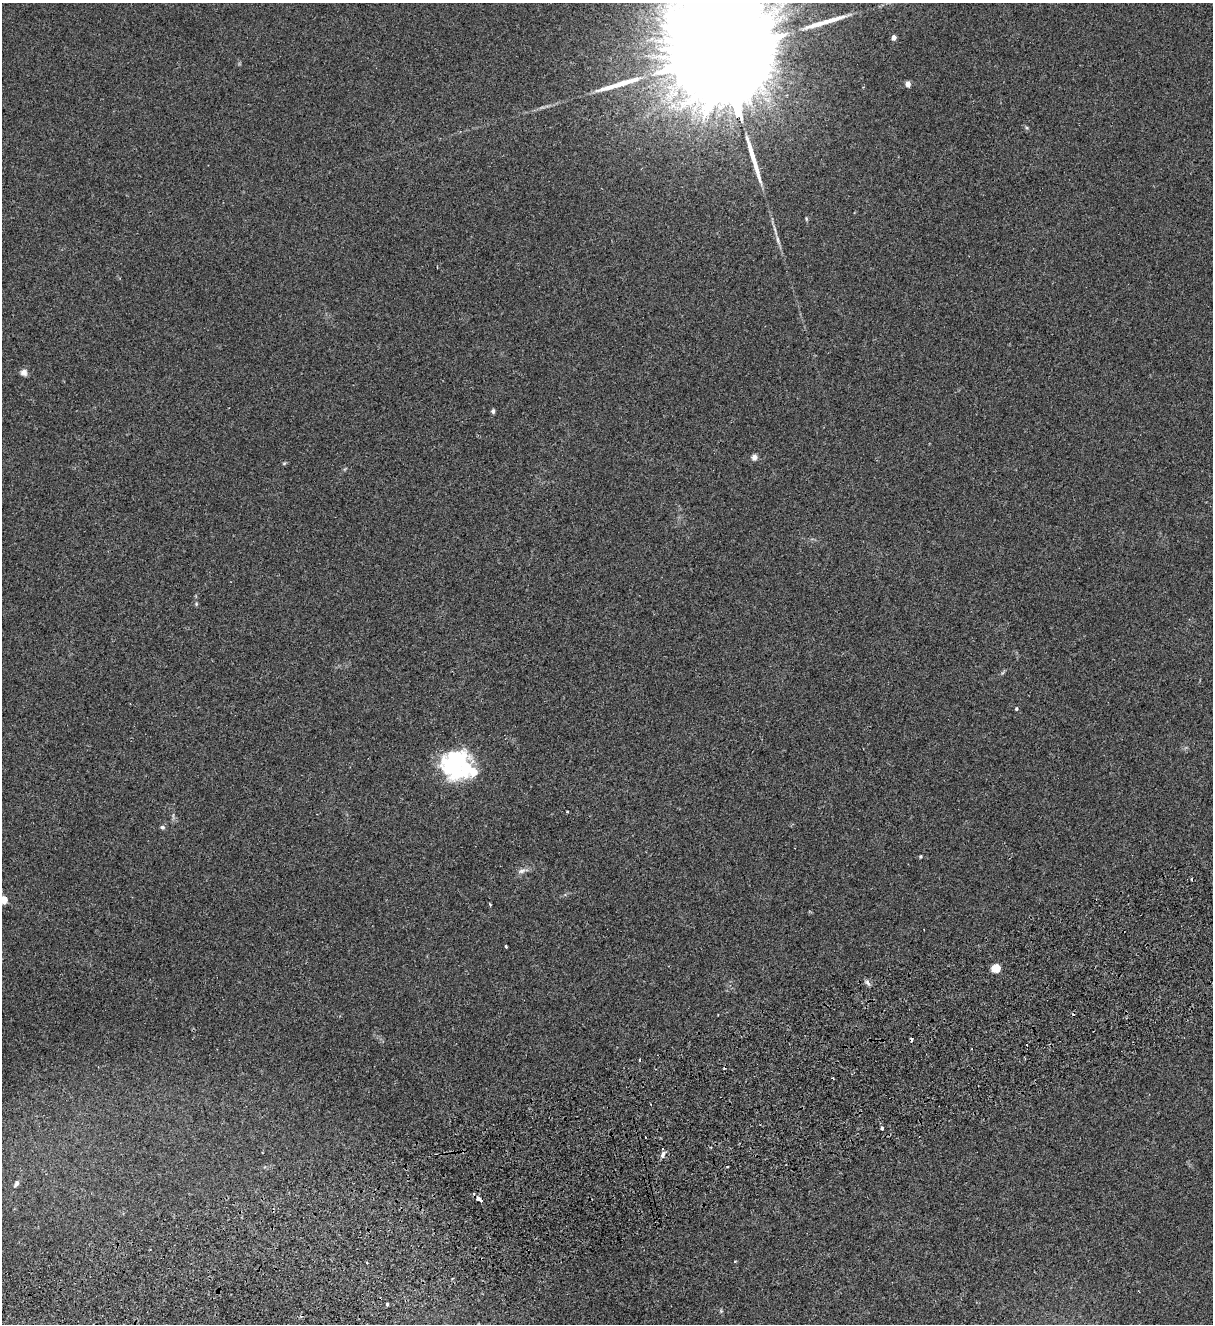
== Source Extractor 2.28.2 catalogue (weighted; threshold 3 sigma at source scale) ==
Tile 7 of 4 x 4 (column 3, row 2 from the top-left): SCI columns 2598-3808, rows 2701-4022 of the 5314 x 5399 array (HDU 1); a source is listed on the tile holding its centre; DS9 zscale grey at full resolution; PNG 1215 x 1326 px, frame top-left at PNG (2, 3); no overlay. Shown black and unused: <1% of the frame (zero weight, under 2 of 3 exposures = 3% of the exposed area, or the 3 px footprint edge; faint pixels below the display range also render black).
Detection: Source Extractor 2.28.2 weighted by HDU 2 'WHT'; one run over the whole footprint, this tile lists its part. Background 0.0624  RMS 0.007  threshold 0.0316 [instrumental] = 3 sigma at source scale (4.5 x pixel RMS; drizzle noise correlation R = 1.50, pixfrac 1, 0.05/0.05 arcsec/px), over >= 5 px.
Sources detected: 43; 1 inside a brighter object's white glare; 6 cosmic-ray / hot-pixel residue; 4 long thin detections or spike segments (spike, bleed or trail) — not listed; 3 inside a brighter listed object's ellipse — not listed separately; the other 29 listed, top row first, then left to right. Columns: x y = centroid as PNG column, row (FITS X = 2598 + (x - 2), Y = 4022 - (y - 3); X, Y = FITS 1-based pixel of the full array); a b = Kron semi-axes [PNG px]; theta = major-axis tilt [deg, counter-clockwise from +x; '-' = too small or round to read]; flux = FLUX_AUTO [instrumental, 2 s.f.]
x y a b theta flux
894 37 5 5 - 3
722 54 89 20 -76 69000
908 84 5 4 - 5.9
24 372 8 8 - 3
493 411 4 4 - 2.2
754 457 7 6 - 2.9
284 463 6 3 19 0.82
196 604 5 4 - 0.8
1016 709 4 4 - 1
454 763 36 25 50 58
567 812 3 2 - 0.73
162 827 6 5 - 1.6
920 856 5 3 - 0.72
521 871 12 6 21 2.8
4 900 5 4 - 19
490 904 3 2 - 0.97
506 946 4 2 - 1.2
996 968 9 8 - 8.1
868 983 9 4 -52 1.8
1027 1044 3 3 - 2.7
882 1128 4 4 - 1.5
663 1155 9 5 69 2
727 1167 3 3 - 1
16 1184 10 6 61 2
478 1198 4 3 - 4.3
735 1261 4 3 - 0.56
452 1278 3 3 - 0.74
387 1304 3 3 - 3
721 1311 5 5 - 0.84
Isophote crosses this tile's border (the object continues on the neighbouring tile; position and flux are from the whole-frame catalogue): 2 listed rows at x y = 722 54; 4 900